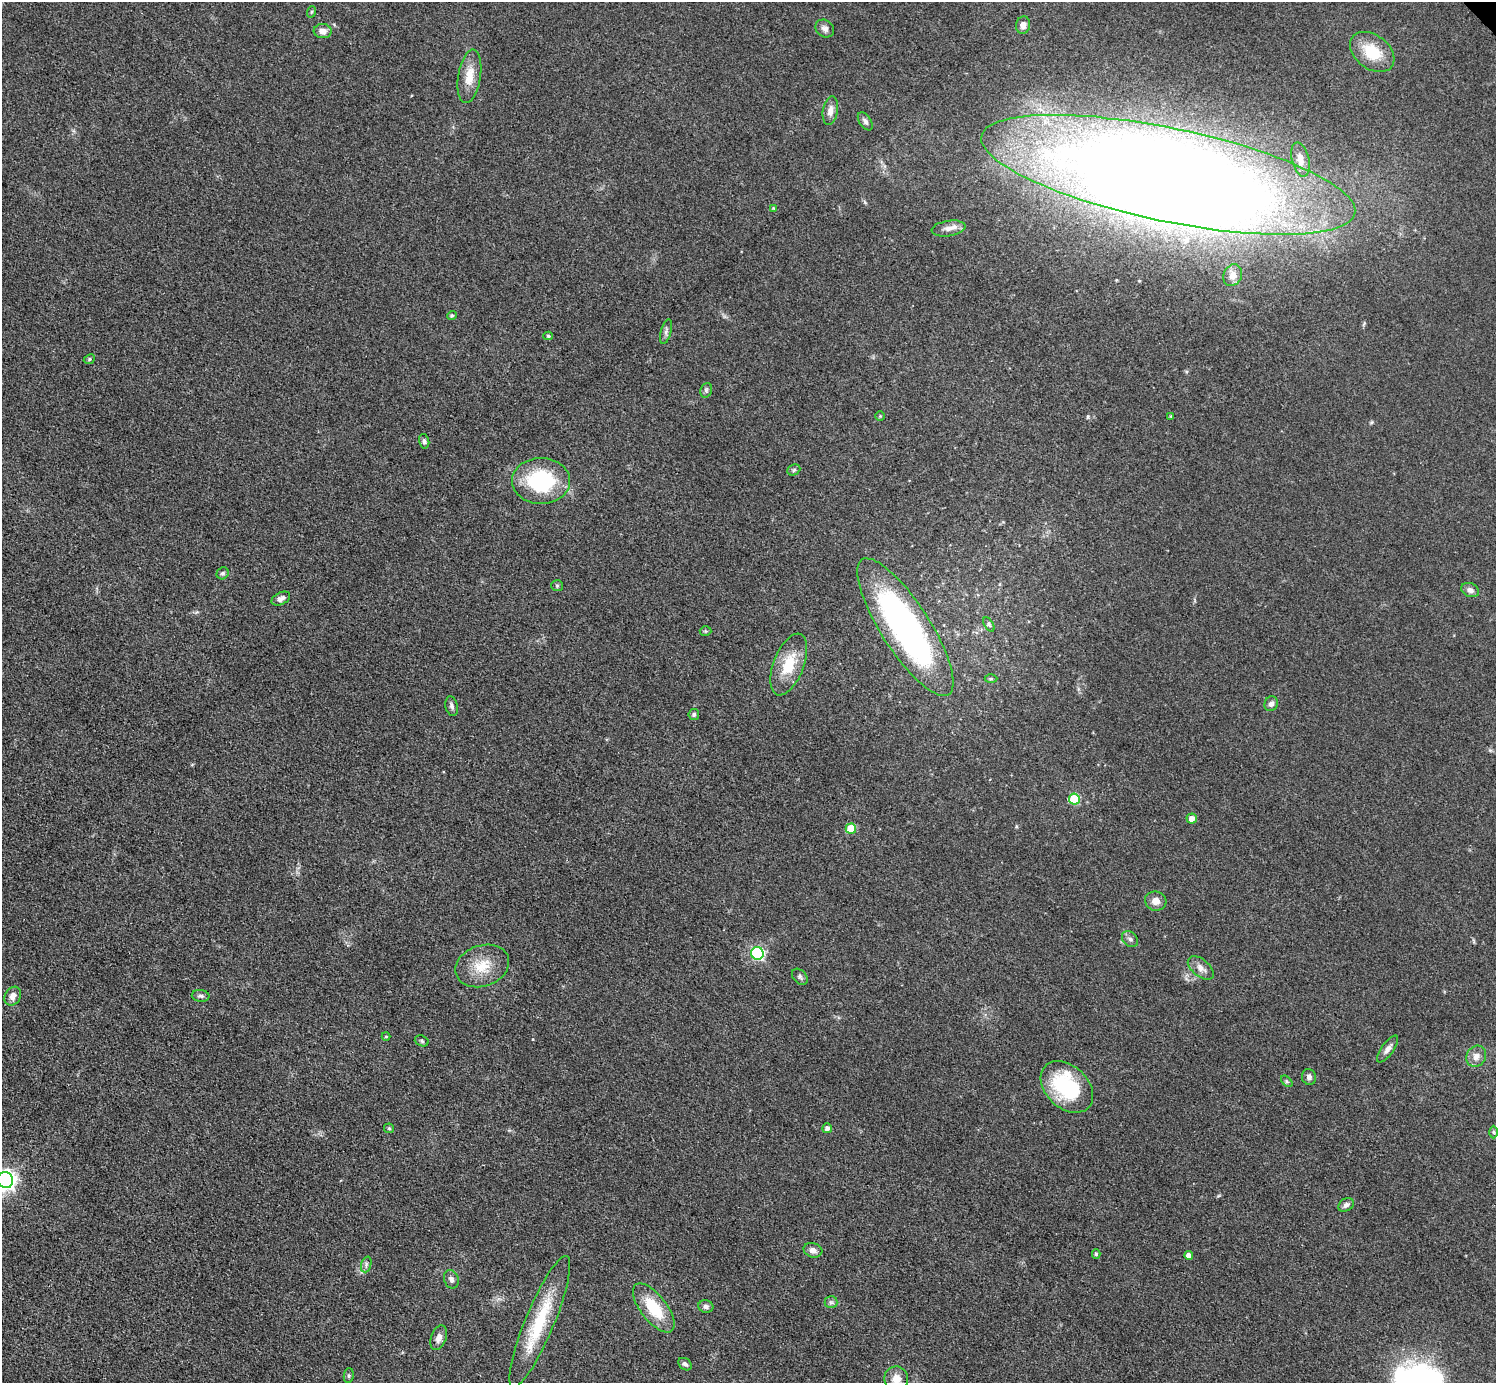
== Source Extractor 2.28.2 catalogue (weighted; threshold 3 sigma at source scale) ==
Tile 7 of 4 x 4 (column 3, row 2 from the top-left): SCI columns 2992-4485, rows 3062-4442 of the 5982 x 5980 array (HDU 1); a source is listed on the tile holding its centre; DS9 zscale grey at full resolution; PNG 1498 x 1385 px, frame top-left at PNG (2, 2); each listed source drawn as its Kron ellipse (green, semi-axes under 4 px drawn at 4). Shown black and unused: <1% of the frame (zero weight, under 3 of 4 exposures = <1% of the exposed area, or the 3 px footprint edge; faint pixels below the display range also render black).
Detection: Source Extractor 2.28.2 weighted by HDU 2 'WHT'; one run over the whole footprint, this tile lists its part. Background 0.077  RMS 0.0058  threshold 0.0259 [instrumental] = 3 sigma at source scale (4.5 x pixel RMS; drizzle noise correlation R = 1.50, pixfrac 1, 0.05/0.05 arcsec/px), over >= 5 px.
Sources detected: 72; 1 inside a brighter object's white glare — neither listed nor drawn; the other 71 listed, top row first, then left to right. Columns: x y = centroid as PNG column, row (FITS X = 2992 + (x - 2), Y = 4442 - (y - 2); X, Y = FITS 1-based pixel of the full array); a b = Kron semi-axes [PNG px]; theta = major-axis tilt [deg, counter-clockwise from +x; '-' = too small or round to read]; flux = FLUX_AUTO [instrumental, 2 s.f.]
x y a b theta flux
311 12 6 3 71 0.67
1023 25 8 7 - 3.8
825 28 10 8 -37 2.6
323 31 9 7 -7 4
1372 52 25 17 -37 18
469 76 27 11 81 10
830 111 14 7 80 4.1
865 121 10 6 -55 2
1300 160 17 8 -76 5.3
1168 175 191 46 -12 1200
773 208 4 4 - 0.48
949 228 17 7 9 4
1233 275 11 9 64 4.2
452 315 5 4 - 0.95
666 332 12 5 75 1.9
548 336 5 4 - 1
89 359 6 4 24 0.89
706 390 7 5 70 1.3
880 416 4 4 - 0.57
1171 416 4 4 - 0.61
424 441 7 5 -75 1.3
794 470 7 5 24 1.1
541 481 29 23 0 49
223 573 6 5 - 1.3
557 586 6 5 - 0.76
1470 590 9 7 -22 2.7
281 599 10 6 26 2.6
989 624 8 4 -58 1.1
905 627 80 24 -57 170
705 631 6 5 - 0.81
789 664 32 15 69 19
991 679 6 4 0 0.88
1271 704 7 6 - 2.4
452 706 10 6 -78 1.8
694 714 5 5 - 1.3
1074 799 5 5 - 29
1192 819 5 5 - 3.8
851 829 5 5 - 18
1156 901 11 9 -15 4.3
1130 939 9 7 -44 1.8
757 953 6 6 - 85
482 966 27 20 19 16
1201 968 15 8 -39 4.1
800 977 9 6 -47 1.6
13 996 10 7 59 3.4
201 996 9 6 -5 1.6
386 1036 4 4 - 0.65
422 1041 7 5 -18 1.1
1388 1049 16 6 54 2.9
1476 1056 11 9 54 4.1
1309 1077 8 7 - 2
1287 1081 7 4 -45 0.89
1067 1087 30 21 -43 46
389 1128 5 5 - 0.77
827 1128 5 5 - 2.3
1493 1132 6 4 -89 0.82
5 1180 8 7 - 330
1346 1205 8 6 33 2
813 1250 9 7 -16 2.7
1096 1254 5 4 - 1
1189 1255 4 4 - 3.9
366 1264 8 5 72 1.4
451 1279 9 7 -70 2.3
831 1302 6 6 - 1.4
706 1307 7 6 - 2
654 1308 29 13 -52 22
540 1322 71 14 67 34
439 1338 13 7 71 3.5
685 1364 7 5 -38 1.6
349 1375 7 5 84 1
896 1379 12 12 - 5.7
Isophote crosses this tile's border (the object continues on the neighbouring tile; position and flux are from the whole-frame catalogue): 2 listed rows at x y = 5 1180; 896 1379